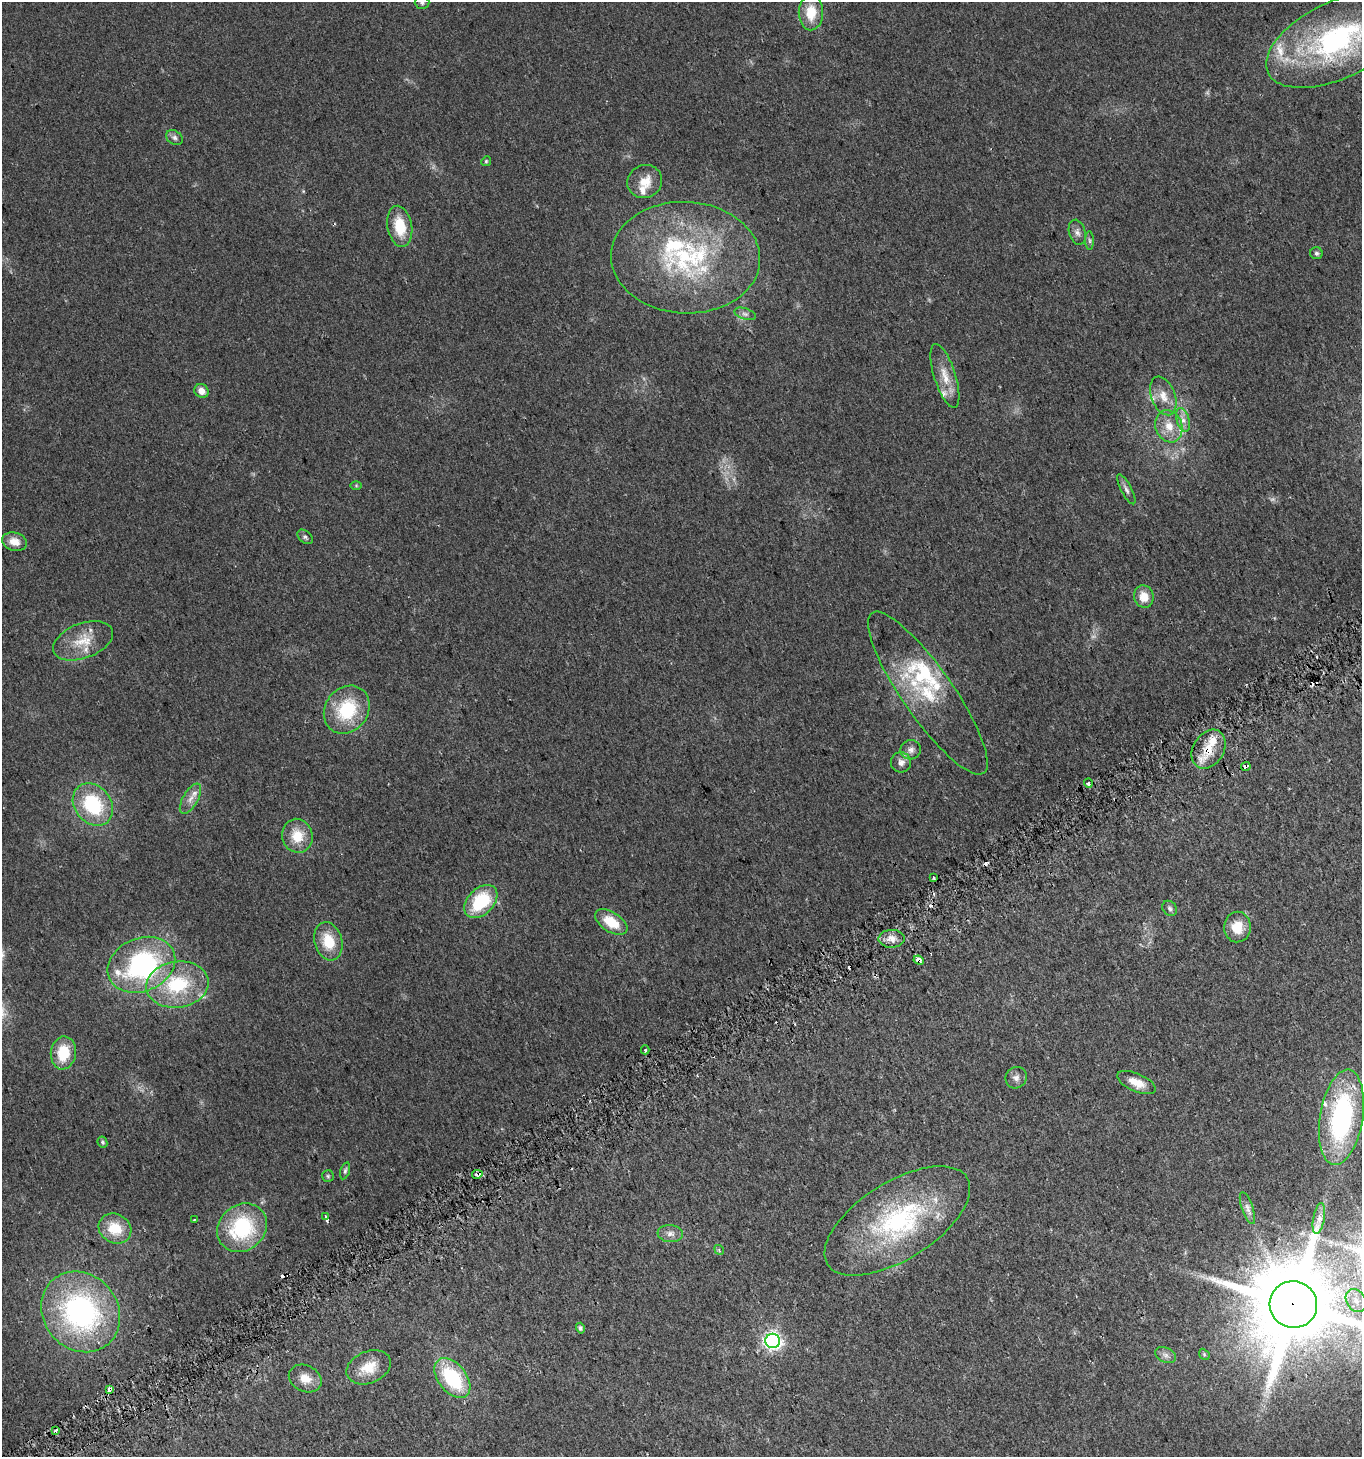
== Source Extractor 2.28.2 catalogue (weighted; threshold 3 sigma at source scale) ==
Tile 7 of 4 x 4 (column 3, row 2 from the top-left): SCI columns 2844-4203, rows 2943-4397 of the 5747 x 5880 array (HDU 1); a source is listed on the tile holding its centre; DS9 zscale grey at full resolution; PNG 1364 x 1459 px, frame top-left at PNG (2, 2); each listed source drawn as its Kron ellipse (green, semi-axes under 4 px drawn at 4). Shown black and unused: <1% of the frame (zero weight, under 2 of 3 exposures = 2% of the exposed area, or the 3 px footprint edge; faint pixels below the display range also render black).
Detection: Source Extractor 2.28.2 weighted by HDU 2 'WHT'; one run over the whole footprint, this tile lists its part. Background 0.0449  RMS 0.008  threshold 0.036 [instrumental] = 3 sigma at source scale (4.5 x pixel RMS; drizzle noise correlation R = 1.50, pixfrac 1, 0.0396/0.0396 arcsec/px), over >= 5 px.
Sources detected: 100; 2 too faint to see at this stretch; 9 cosmic-ray / hot-pixel residue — neither listed nor drawn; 16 inside a brighter listed object's ellipse — not listed separately; the other 73 listed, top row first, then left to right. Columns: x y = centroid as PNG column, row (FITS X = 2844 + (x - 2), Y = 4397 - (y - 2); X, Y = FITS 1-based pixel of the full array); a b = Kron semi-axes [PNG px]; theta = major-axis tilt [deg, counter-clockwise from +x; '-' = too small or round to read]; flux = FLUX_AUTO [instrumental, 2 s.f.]
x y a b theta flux
422 2 7 6 - 2.2
811 12 18 12 89 18
1338 40 77 38 26 180
174 138 9 6 -33 2.6
486 161 5 4 - 1
645 181 18 16 29 13
400 226 21 12 -80 23
1077 232 13 8 -74 3.9
1090 241 9 4 -89 1.8
1316 253 6 6 - 1.7
686 258 74 56 -2 140
745 314 11 5 -18 2.7
945 376 33 10 -72 14
201 391 7 6 - 6.7
1163 396 20 12 -69 11
1183 420 12 6 -74 4.6
1169 426 16 13 -70 12
356 486 6 4 0 0.94
1126 489 16 5 -62 3.2
305 537 9 5 -41 1.8
14 542 12 9 -15 8
1144 597 11 9 -73 10
83 641 31 17 20 21
928 693 98 25 -55 58
347 710 25 21 53 43
1209 749 21 15 58 18
911 750 10 9 - 4.3
901 762 10 10 - 5.1
1246 766 5 3 - 14
1088 783 4 3 - 9
190 799 17 7 60 5.9
93 804 23 18 -51 52
297 836 17 15 -77 17
933 877 3 3 - 1.8
481 901 19 13 45 43
1170 908 8 6 -47 2.3
611 922 18 10 -33 19
1237 927 15 13 88 15
891 939 13 9 0 5.7
328 941 19 13 -74 21
919 960 5 4 - 5.7
141 965 35 26 23 140
177 985 31 23 8 54
645 1050 4 3 - 1.2
63 1053 16 12 81 23
1016 1078 11 10 - 4.1
1137 1083 21 9 -23 11
1341 1117 48 21 81 130
102 1142 6 4 -64 1.4
345 1171 9 4 74 1.7
477 1174 5 3 - 21
328 1176 6 6 - 1.2
1247 1208 17 5 -71 3.9
325 1216 4 3 - 3.6
1319 1219 15 5 79 5.5
194 1220 3 2 - 0.84
897 1221 82 39 32 140
242 1228 26 23 41 64
115 1229 17 14 -29 22
670 1234 12 8 -5 4.6
719 1250 5 4 - 1.2
1356 1301 12 9 -58 8.1
1293 1305 24 23 - 12000
81 1312 42 37 -49 170
580 1328 5 4 - 1.8
773 1341 7 7 - 250
1204 1354 6 4 -47 1.2
1165 1355 11 7 -27 3.5
369 1367 23 16 22 17
305 1378 17 13 -24 9.8
452 1378 23 14 -52 58
109 1390 4 3 - 17
55 1430 4 3 - 3.7
Overlapping masked pixels (flux is a lower limit): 6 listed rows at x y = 1209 749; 1246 766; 919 960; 477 1174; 1293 1305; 109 1390
Isophote crosses this tile's border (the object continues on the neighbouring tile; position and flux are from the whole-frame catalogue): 3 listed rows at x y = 422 2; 1338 40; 1293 1305